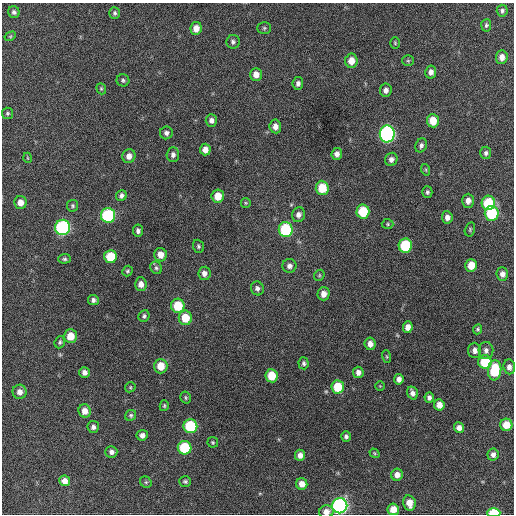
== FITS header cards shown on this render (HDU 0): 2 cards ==
NAXIS1  =                  512 / Axis length
NAXIS2  =                  512 / Axis length

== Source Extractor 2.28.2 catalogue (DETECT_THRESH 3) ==
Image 512 x 512 px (HDU 0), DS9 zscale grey, 1 PNG px = 1 image px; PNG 516 x 516 px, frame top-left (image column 1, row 512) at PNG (2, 3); each listed source drawn as its Kron ellipse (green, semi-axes under 4 px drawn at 4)
Background 356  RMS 19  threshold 55.5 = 3 sigma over >= 5 px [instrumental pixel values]
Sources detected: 121; all 121 listed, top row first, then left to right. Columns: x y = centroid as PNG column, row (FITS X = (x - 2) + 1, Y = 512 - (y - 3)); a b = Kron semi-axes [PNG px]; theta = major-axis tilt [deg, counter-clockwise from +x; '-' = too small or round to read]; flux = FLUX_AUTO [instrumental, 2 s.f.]
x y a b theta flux
502 11 6 5 - 3100
14 12 6 5 - 3300
115 13 6 5 - 2700
486 25 6 5 - 2300
196 28 6 5 - 11000
264 28 7 5 0 2000
10 36 6 4 30 1700
233 42 7 6 - 3500
395 43 6 5 - 1600
502 57 7 6 - 8400
351 61 7 6 - 13000
408 61 5 5 - 1800
431 72 6 5 - 5600
256 74 6 6 - 8900
123 80 6 6 - 2700
298 83 6 5 - 4000
101 89 6 4 -70 1700
386 90 7 5 84 5300
8 113 6 5 - 2100
211 120 6 5 - 5300
433 121 6 6 - 22000
275 126 7 5 -84 7900
166 133 6 6 - 3900
387 134 8 7 - 290000
421 145 7 5 67 3600
205 150 6 5 - 8200
486 153 6 5 - 3300
337 154 6 5 - 6100
173 155 7 6 - 4600
129 156 7 6 - 7500
28 158 5 3 - 1000
391 159 7 6 - 4800
426 170 6 3 -72 1500
322 188 7 6 - 31000
427 192 6 5 - 2700
121 196 6 5 - 3900
218 196 6 6 - 18000
468 201 7 6 - 7200
20 202 6 6 - 9700
246 203 5 4 - 1500
488 203 7 6 - 58000
73 206 6 5 - 2200
363 211 7 6 - 47000
492 213 7 7 - 78000
108 215 7 7 - 130000
298 215 7 6 - 5700
447 217 6 5 - 6600
388 224 6 5 - 2000
63 227 7 7 - 210000
470 229 7 5 76 1900
286 230 7 7 - 95000
138 231 6 5 - 4000
198 246 7 5 -69 2500
405 246 7 6 - 69000
161 255 7 6 - 11000
110 257 6 6 - 34000
64 259 6 5 - 2600
471 265 6 5 - 18000
289 266 7 7 - 5500
156 268 6 5 - 2800
127 271 5 5 - 2100
204 273 6 6 - 5900
502 274 7 6 - 6100
319 275 6 5 - 1600
141 284 6 6 - 8200
257 288 7 6 - 4200
323 294 6 6 - 8900
93 300 5 5 - 3800
178 306 7 6 - 38000
144 316 6 5 - 2800
185 318 7 6 - 26000
408 327 6 4 83 7900
478 329 5 4 - 1900
71 336 7 6 - 17000
60 342 6 5 - 2400
370 344 6 5 - 7900
475 350 7 6 - 6400
486 350 8 7 - 5200
387 357 6 3 -71 1300
485 362 7 6 - 51000
304 363 6 5 - 3100
161 366 7 6 - 18000
509 367 7 6 - 5900
495 370 10 6 85 56000
84 372 5 5 - 5200
358 372 5 5 - 5900
271 376 6 6 - 26000
399 379 5 4 - 5900
380 386 5 5 - 1300
130 387 5 5 - 1600
338 387 6 6 - 38000
20 392 7 7 - 7500
412 393 6 5 - 5700
186 397 6 5 - 1900
429 398 5 5 - 4400
439 405 5 5 - 9900
164 406 5 4 - 1900
85 411 6 6 - 11000
131 415 6 5 - 2500
506 425 6 6 - 18000
190 426 7 7 - 79000
93 427 6 5 - 4100
459 428 5 5 - 6800
142 435 5 5 - 5600
346 436 5 5 - 3200
213 442 5 5 - 2000
185 448 7 6 - 57000
111 452 6 6 - 4600
374 453 5 4 - 1500
493 454 6 5 - 5000
300 455 5 5 - 6900
397 475 6 6 - 7800
65 481 5 5 - 9400
185 481 6 5 - 2500
146 482 6 5 - 1800
302 484 6 5 - 11000
409 503 8 6 -78 12000
340 506 7 7 - 320000
393 509 6 5 - 17000
326 512 7 6 - 9700
494 513 7 4 1 45000
At the frame edge (FLAGS 8, measured only in part): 2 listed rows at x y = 326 512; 494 513